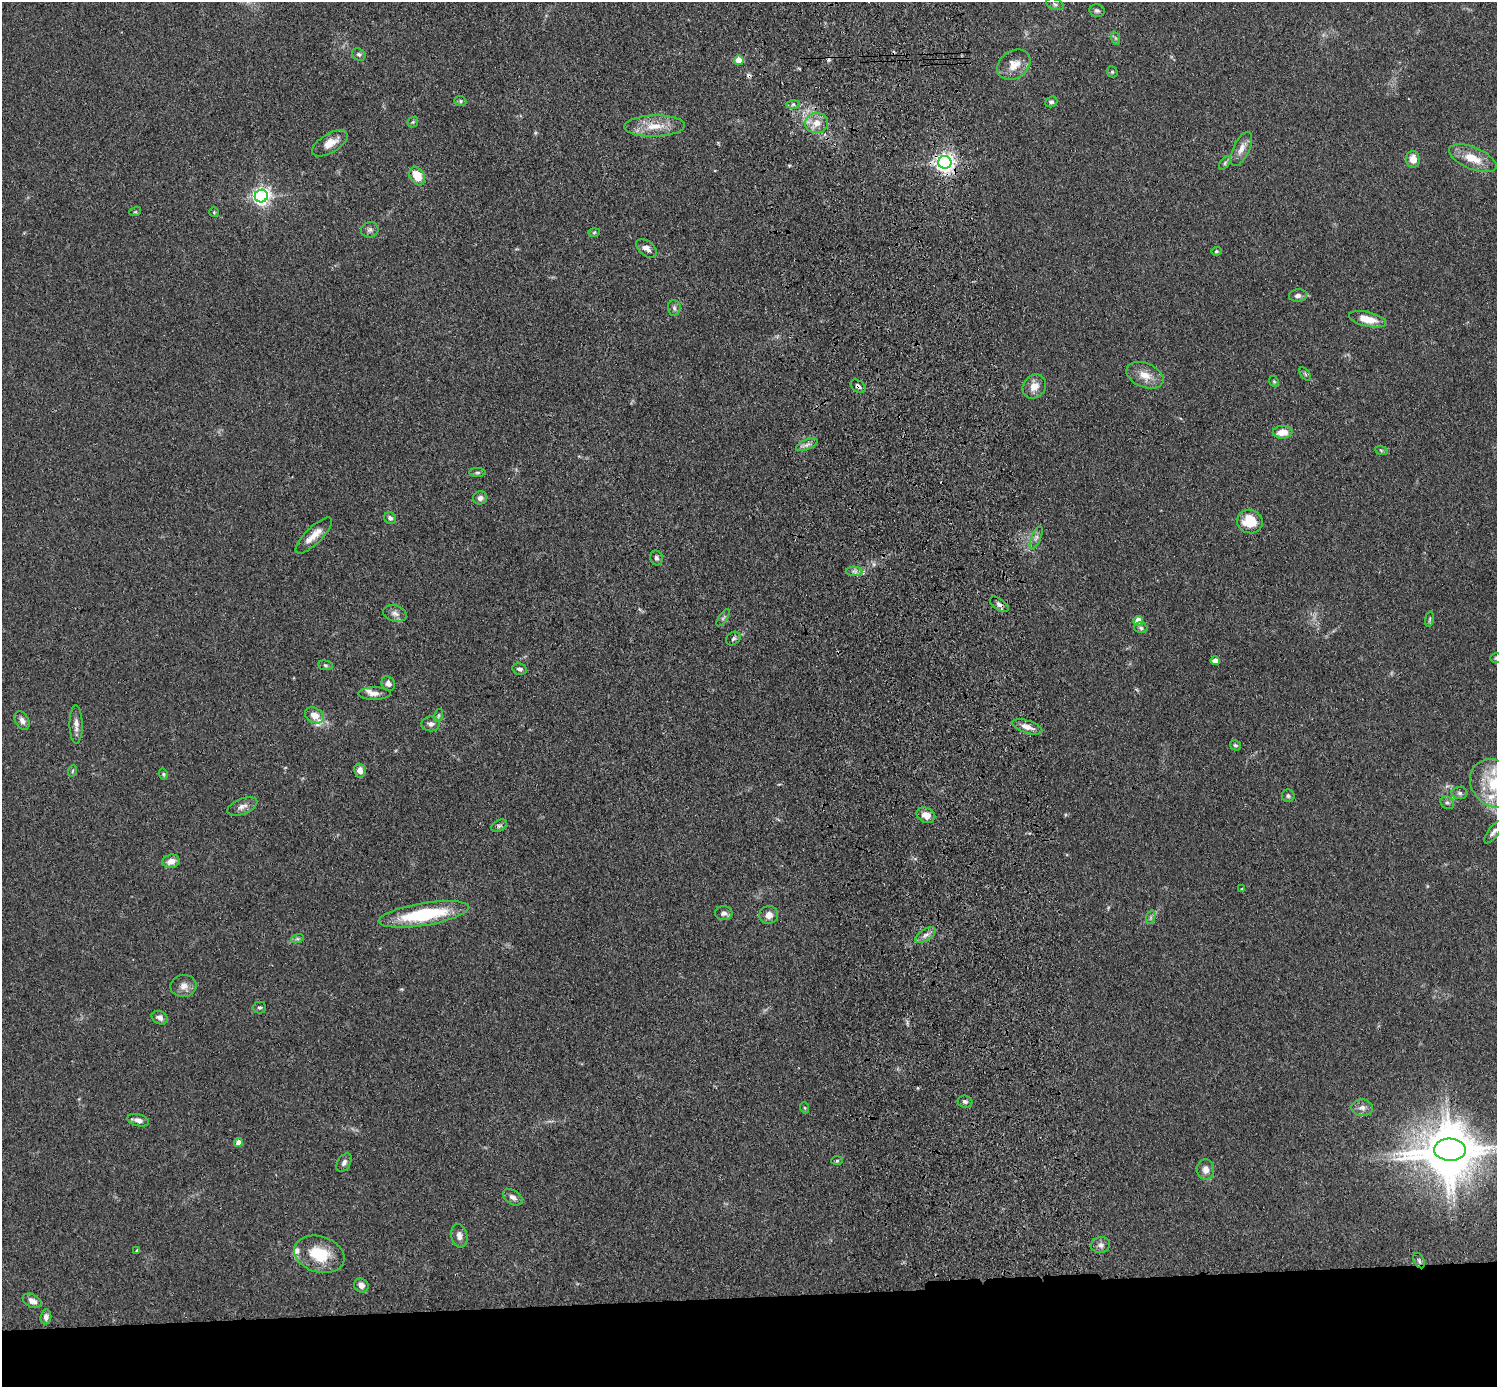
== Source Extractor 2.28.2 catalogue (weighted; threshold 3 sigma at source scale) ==
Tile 8 of 3 x 3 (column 2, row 3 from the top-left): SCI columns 1613-3107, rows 145-1529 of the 4719 x 4546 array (HDU 1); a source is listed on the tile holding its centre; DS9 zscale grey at full resolution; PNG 1499 x 1389 px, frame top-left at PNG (2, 2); each listed source drawn as its Kron ellipse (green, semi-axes under 4 px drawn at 4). Shown black and unused: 7% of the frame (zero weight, under 3 of 4 exposures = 6% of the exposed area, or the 3 px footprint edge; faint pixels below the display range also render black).
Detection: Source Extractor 2.28.2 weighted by HDU 2 'WHT'; one run over the whole footprint, this tile lists its part. Background 0.0625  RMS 0.0062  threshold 0.0278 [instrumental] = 3 sigma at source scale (4.5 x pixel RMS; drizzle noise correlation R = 1.50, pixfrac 1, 0.05/0.05 arcsec/px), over >= 5 px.
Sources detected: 116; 1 too faint to see at this stretch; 1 inside a brighter object's white glare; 4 cosmic-ray / hot-pixel residue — neither listed nor drawn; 4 inside a brighter listed object's ellipse — not listed separately; the other 106 listed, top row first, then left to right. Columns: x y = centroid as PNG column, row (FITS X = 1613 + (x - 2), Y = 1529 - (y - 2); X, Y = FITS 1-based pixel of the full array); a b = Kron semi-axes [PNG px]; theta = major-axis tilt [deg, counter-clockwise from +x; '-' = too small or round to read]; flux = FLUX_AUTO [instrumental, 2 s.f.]
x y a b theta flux
1055 4 9 5 -21 1.4
1097 11 8 6 -11 1.5
1115 38 7 4 -71 0.99
359 54 7 5 -36 1.3
739 60 5 4 - 15
1014 65 18 13 35 8.5
1112 72 6 5 - 0.94
460 101 6 5 - 1
1051 102 6 5 - 1.4
793 104 7 4 1 1.3
413 122 6 4 46 0.86
817 123 11 10 - 6.3
655 126 30 10 2 12
330 143 20 9 31 8.1
1241 149 18 8 65 5.1
1473 158 25 11 -22 12
1413 159 8 7 - 5.6
945 162 6 6 - 300
1225 163 8 4 54 1.3
417 176 10 7 -59 12
261 196 6 6 - 250
135 212 6 4 18 0.71
214 212 5 5 - 0.71
370 230 9 7 17 2.1
594 232 6 4 2 0.7
646 248 12 7 -39 3.8
1216 251 5 4 - 0.89
1298 296 9 6 6 2.3
674 308 8 6 -85 1.7
1368 319 19 7 -13 11
1305 374 7 4 -54 0.9
1145 375 19 12 -22 8.5
1274 381 6 4 -68 0.84
858 386 8 5 -38 1.9
1034 386 13 10 47 6.4
1283 432 10 6 4 8.1
807 445 11 5 23 2.3
1381 450 6 4 -19 0.84
477 472 8 4 0 1.1
480 498 7 6 - 2.4
390 518 6 5 - 1.7
1250 521 13 11 -21 18
314 536 24 8 45 7.8
1036 538 12 4 66 2.1
656 558 7 6 - 1.9
854 571 8 4 -1 1.7
999 604 10 5 -35 2.3
395 613 12 8 -15 3.2
723 618 10 4 57 1.3
1429 619 8 3 81 0.88
1138 621 5 5 - 14
1141 628 7 5 -15 1.3
733 639 8 6 39 1.4
1496 658 6 5 - 0.96
1215 661 4 4 - 4.2
325 665 7 5 -7 1.1
520 669 7 5 -13 1.9
388 684 7 6 - 2.5
374 693 16 6 0 3.5
314 715 10 7 -29 6.2
439 716 7 3 71 0.72
22 720 10 6 -61 2.9
431 724 9 7 2 2.2
76 725 19 6 -89 3.6
1027 727 15 6 -17 4.9
1235 745 5 5 - 1.1
72 771 6 3 70 0.73
360 771 7 5 -77 4
163 774 6 4 -74 0.81
1495 784 27 22 -43 26
1460 793 8 6 -1 1.5
1288 796 6 6 - 1.2
1447 803 7 6 - 1.5
242 806 16 7 21 3.9
926 815 10 7 -24 6.5
499 826 8 5 29 1.5
1493 832 14 5 52 2.3
171 861 9 6 14 5.4
1242 889 4 4 - 0.57
724 913 9 7 -5 2.6
424 914 46 11 9 46
769 915 9 9 - 4.9
1151 917 7 4 72 1.3
926 935 11 5 32 2.7
297 939 6 4 18 1
183 986 13 11 10 4.4
260 1007 6 6 - 1.2
160 1018 8 6 -26 2.6
965 1102 7 6 - 1.5
805 1108 5 3 - 0.67
1362 1108 10 8 -5 3.3
138 1120 11 6 -14 2.7
239 1142 4 4 - 6.7
1450 1150 16 11 -3 2200
837 1161 6 4 2 0.8
344 1163 10 6 57 2.1
1206 1170 10 8 -83 4.1
513 1197 11 7 -34 2.8
459 1236 12 8 -79 3.7
1101 1245 9 8 - 2.7
137 1250 4 3 - 0.87
319 1254 26 18 -17 23
1419 1261 8 5 -64 1.2
361 1285 7 6 - 3.8
32 1301 10 6 -27 3.9
46 1317 7 5 83 2.4
Overlapping masked pixels (flux is a lower limit): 3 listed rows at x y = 945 162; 858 386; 999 604
Isophote crosses this tile's border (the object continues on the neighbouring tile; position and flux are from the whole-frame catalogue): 3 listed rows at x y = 1496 658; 1495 784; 1450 1150